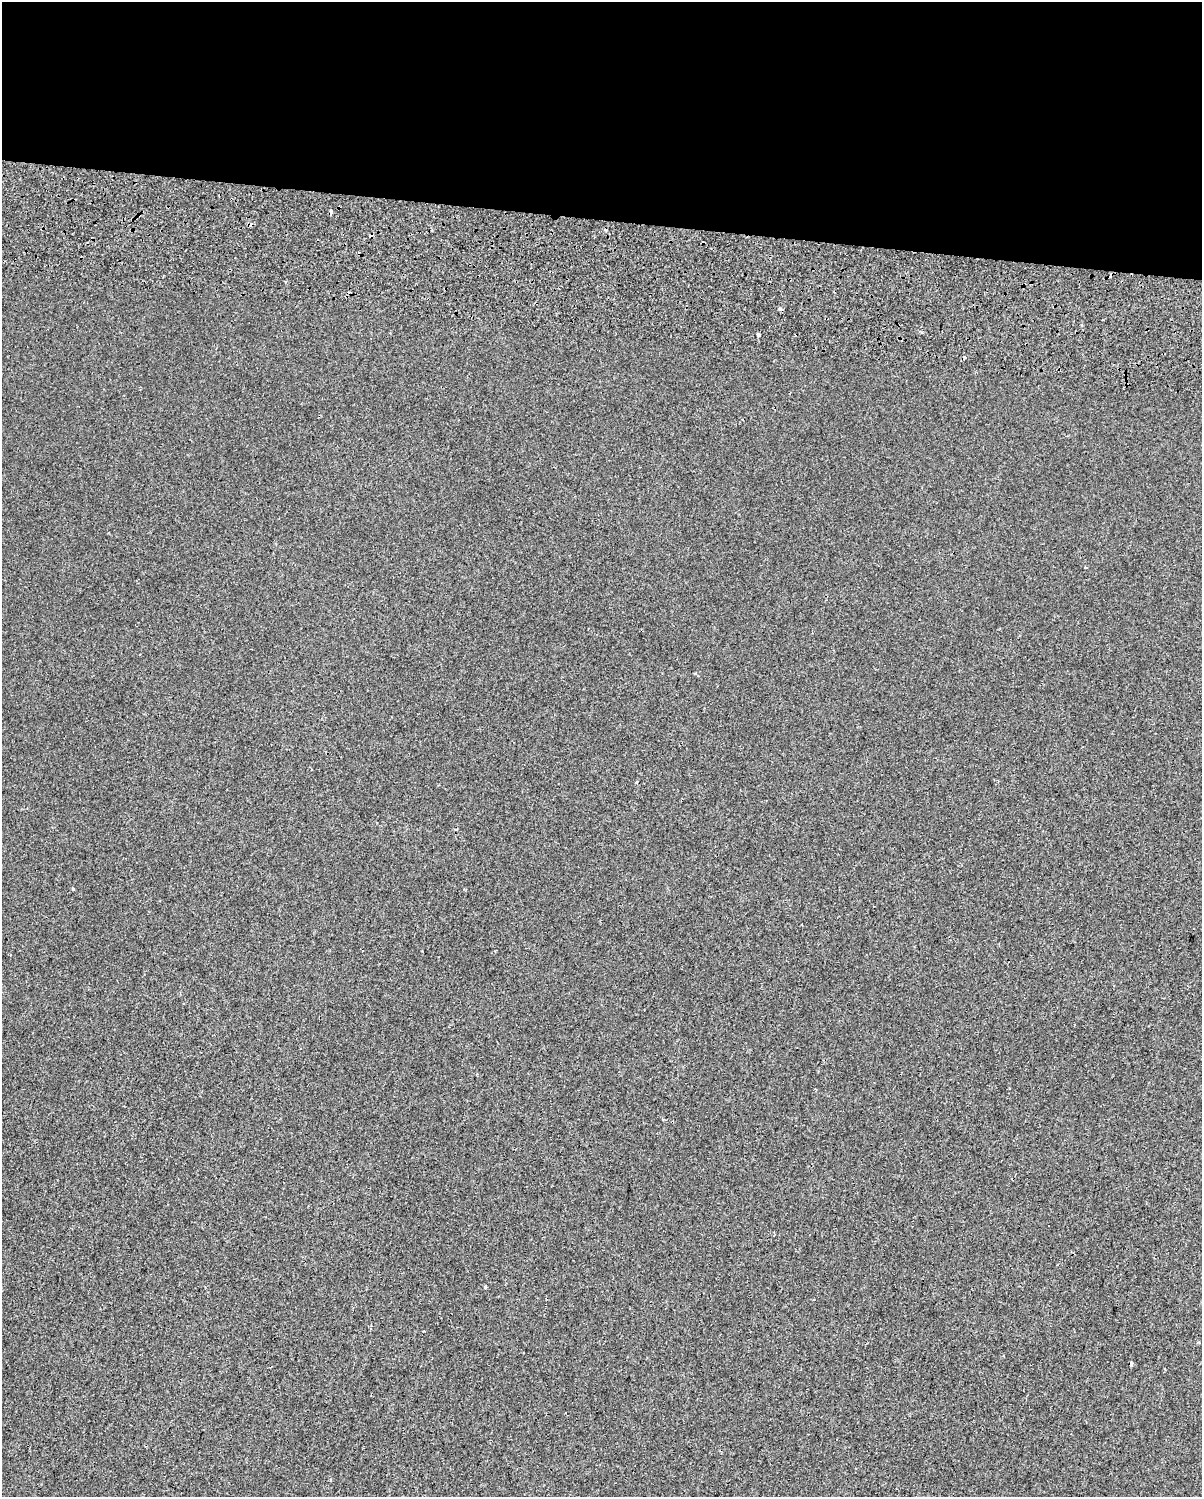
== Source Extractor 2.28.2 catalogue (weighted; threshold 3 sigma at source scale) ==
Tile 3 of 4 x 3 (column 3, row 1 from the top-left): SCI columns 2542-3741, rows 3372-4866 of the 5091 x 5303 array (HDU 1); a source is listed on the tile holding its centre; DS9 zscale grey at full resolution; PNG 1204 x 1499 px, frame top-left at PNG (2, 2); no overlay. Shown black and unused: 15% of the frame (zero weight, under 2 of 3 exposures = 11% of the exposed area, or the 3 px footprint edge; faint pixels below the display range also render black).
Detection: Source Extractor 2.28.2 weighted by HDU 2 'WHT'; one run over the whole footprint, this tile lists its part. Background -0.00165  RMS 0.0067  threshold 0.03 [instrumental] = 3 sigma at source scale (4.5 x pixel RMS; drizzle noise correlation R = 1.50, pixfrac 1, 0.0396/0.0396 arcsec/px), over >= 5 px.
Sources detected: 18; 8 cosmic-ray / hot-pixel residue — not listed; the other 10 listed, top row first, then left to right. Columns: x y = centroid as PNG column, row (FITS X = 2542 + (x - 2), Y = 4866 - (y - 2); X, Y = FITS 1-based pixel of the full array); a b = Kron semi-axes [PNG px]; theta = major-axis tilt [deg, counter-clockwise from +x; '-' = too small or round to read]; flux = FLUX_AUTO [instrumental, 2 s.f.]
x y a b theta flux
331 212 6 3 -78 1.7
285 281 4 3 - 0.6
780 309 5 3 - 4.1
1082 325 3 3 - 0.61
758 335 4 3 - 3.5
965 357 3 3 - 4.1
1085 567 3 2 - 0.76
73 889 3 3 - 0.64
485 1287 3 3 - 14
423 1331 3 3 - 0.62
Overlapping masked pixels (flux is a lower limit): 1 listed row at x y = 331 212